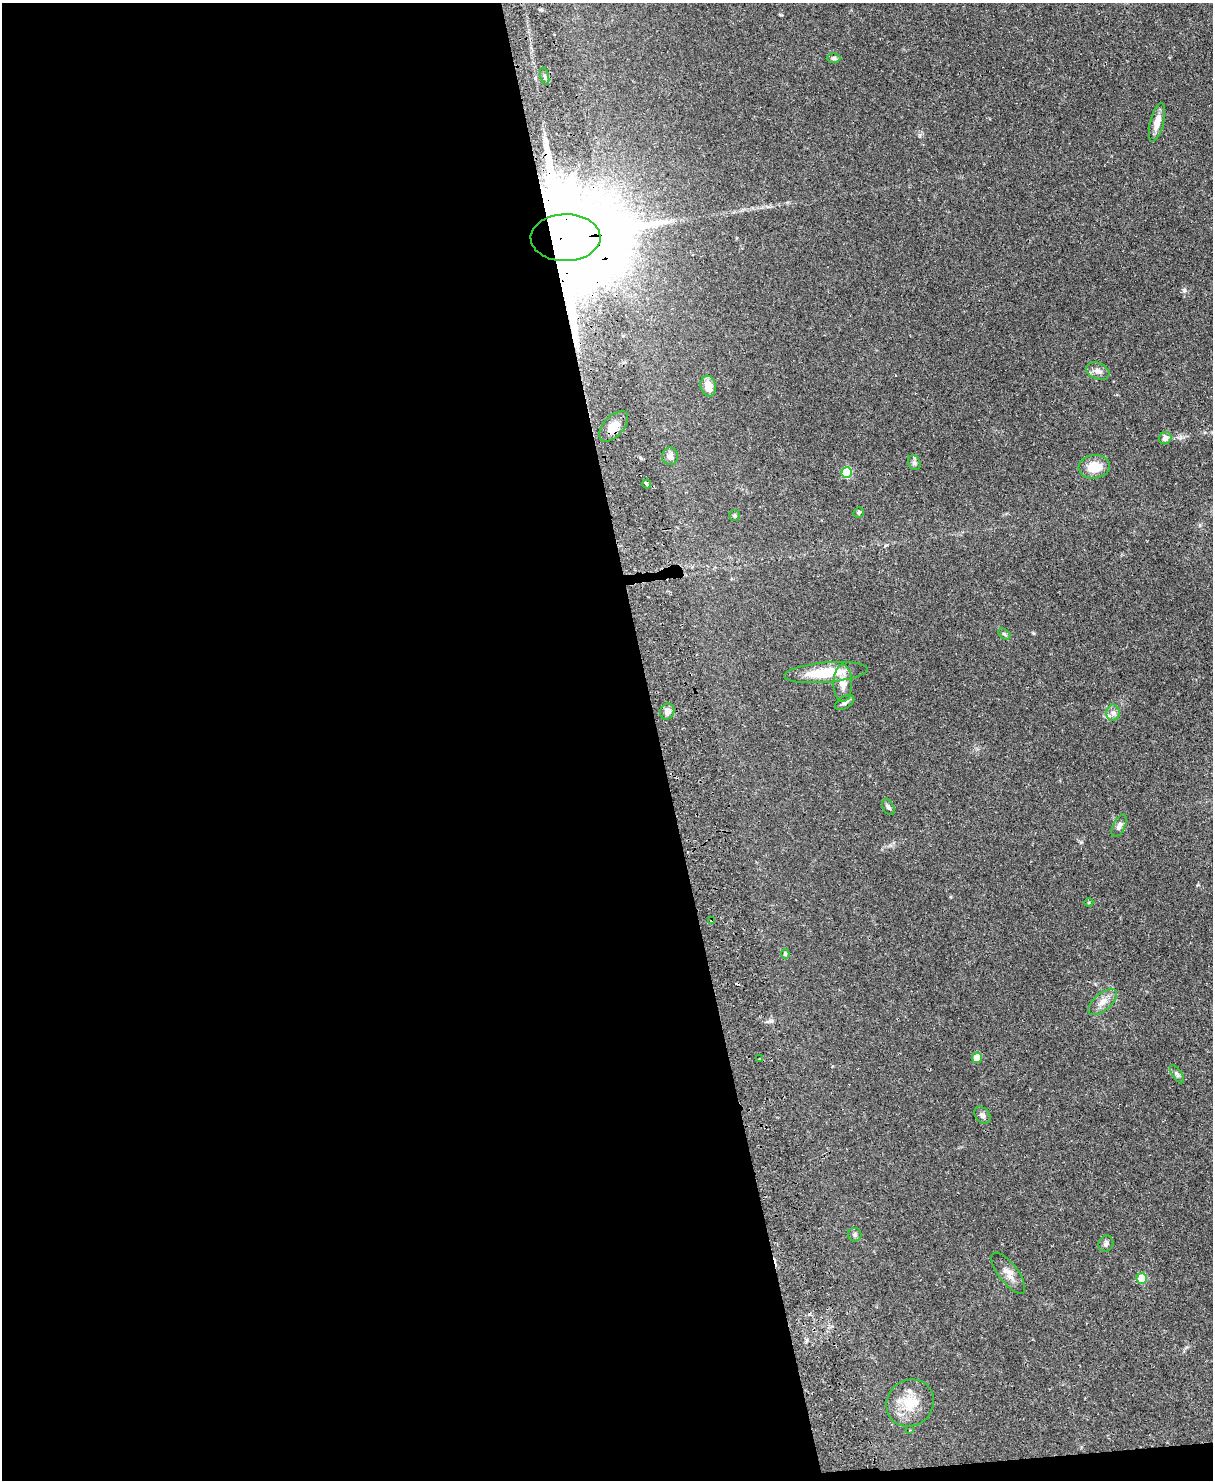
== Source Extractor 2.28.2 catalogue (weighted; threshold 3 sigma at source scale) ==
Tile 9 of 4 x 3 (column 1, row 3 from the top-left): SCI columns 57-1267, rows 264-1741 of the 4958 x 4848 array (HDU 1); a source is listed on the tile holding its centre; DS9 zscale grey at full resolution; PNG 1215 x 1482 px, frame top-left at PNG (2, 3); each listed source drawn as its Kron ellipse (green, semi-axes under 4 px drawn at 4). Shown black and unused: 55% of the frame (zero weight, under 2 of 3 exposures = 3% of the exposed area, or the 3 px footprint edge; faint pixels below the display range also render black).
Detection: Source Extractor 2.28.2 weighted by HDU 2 'WHT'; one run over the whole footprint, this tile lists its part. Background 0.0581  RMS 0.0056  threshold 0.025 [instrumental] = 3 sigma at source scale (4.5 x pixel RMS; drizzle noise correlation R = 1.50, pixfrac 1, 0.05/0.05 arcsec/px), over >= 5 px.
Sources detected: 38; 1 inside a brighter listed object's ellipse — not listed separately; the other 37 listed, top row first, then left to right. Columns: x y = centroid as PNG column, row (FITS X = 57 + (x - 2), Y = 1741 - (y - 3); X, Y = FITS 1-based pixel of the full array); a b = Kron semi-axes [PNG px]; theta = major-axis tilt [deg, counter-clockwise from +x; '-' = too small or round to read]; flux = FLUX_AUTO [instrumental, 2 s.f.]
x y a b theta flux
834 58 7 5 0 1.1
545 76 9 3 -77 1.1
1157 122 20 7 75 5.2
566 238 35 23 1 19000
1098 371 12 8 -23 3
708 386 10 7 -76 6.4
614 426 18 10 47 5.5
1165 438 6 6 - 2.4
670 456 8 8 - 2.7
914 463 8 6 -68 1.3
1094 467 16 12 8 10
847 473 5 5 - 26
647 484 4 3 - 5.6
859 512 5 4 - 0.84
734 516 5 5 - 0.94
1004 634 7 4 -38 0.88
826 673 42 10 5 18
843 683 19 9 -89 5.8
845 703 10 5 28 1.7
667 712 8 7 - 2.5
1113 713 8 6 90 2
888 807 9 5 -57 1.3
1119 826 12 6 64 1.9
1089 902 4 3 - 0.45
712 920 4 3 - 1.2
785 954 5 4 - 1.1
1103 1002 17 8 40 4.8
977 1058 5 5 - 8.9
759 1059 3 3 - 1.1
1177 1074 10 5 -56 1.3
982 1115 9 7 -49 1.8
855 1235 7 6 - 1.3
1106 1244 8 7 - 1.6
1008 1273 25 9 -53 4.8
1142 1278 5 5 - 12
910 1403 25 22 40 14
910 1430 2 2 - 0.31
Overlapping masked pixels (flux is a lower limit): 3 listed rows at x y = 566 238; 614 426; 712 920
Unlisted compact peaks at least as high as the median listed source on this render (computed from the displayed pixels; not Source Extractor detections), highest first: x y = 1184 290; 1081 842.